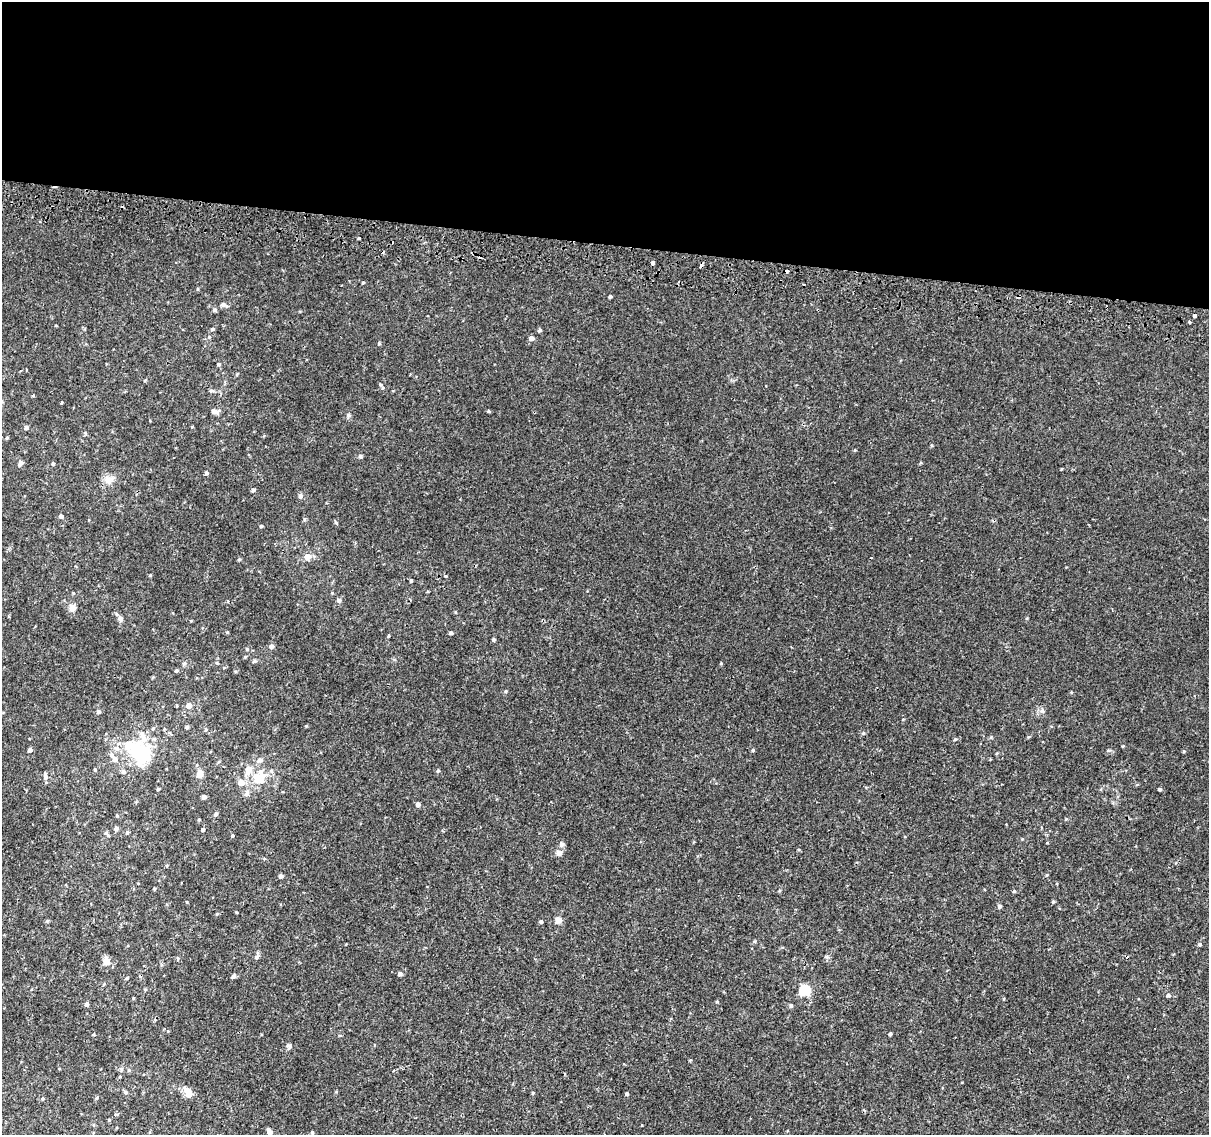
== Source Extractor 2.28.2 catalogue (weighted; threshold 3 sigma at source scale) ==
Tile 3 of 4 x 4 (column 3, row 1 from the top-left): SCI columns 2417-3623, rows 3662-4794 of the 4842 x 5116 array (HDU 1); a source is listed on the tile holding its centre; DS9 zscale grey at full resolution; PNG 1211 x 1137 px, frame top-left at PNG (2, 2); no overlay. Shown black and unused: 21% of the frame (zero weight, under 2 of 3 exposures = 2% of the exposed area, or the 3 px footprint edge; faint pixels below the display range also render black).
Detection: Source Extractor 2.28.2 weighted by HDU 2 'WHT'; one run over the whole footprint, this tile lists its part. Background 0.00508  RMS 0.0022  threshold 0.0101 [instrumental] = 3 sigma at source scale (4.5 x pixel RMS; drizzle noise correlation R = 1.50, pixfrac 1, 0.0396/0.0396 arcsec/px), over >= 5 px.
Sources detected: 127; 1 inside a brighter object's white glare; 5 cosmic-ray / hot-pixel residue — not listed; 6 inside a brighter listed object's ellipse — not listed separately; the other 115 listed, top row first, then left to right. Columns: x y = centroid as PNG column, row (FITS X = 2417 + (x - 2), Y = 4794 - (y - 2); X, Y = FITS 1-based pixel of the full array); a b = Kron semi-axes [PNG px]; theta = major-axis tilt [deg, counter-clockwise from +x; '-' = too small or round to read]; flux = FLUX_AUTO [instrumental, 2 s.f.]
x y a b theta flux
359 238 3 3 - 0.51
653 262 4 4 - 1.9
701 265 4 3 - 1.6
363 283 4 3 - 0.19
610 296 4 3 - 0.38
224 305 10 5 -22 0.7
215 310 5 5 - 0.39
1195 315 4 3 - 1.4
1190 322 3 3 - 0.49
213 329 5 3 - 0.26
540 330 5 4 - 0.4
209 337 4 4 - 0.2
531 338 5 4 - 1.2
379 344 5 3 - 0.21
218 364 4 4 - 0.32
145 380 4 3 - 0.19
380 384 7 4 -59 0.36
211 391 8 4 -8 0.35
215 411 10 5 1 0.87
488 411 3 3 - 0.42
348 415 7 5 -16 0.37
26 428 5 4 - 0.61
7 438 4 4 - 0.31
360 456 5 5 - 0.38
20 463 7 5 71 0.57
53 464 4 4 - 0.3
206 473 4 4 - 0.45
108 479 13 10 -10 1.6
253 490 5 4 - 0.44
301 496 6 6 - 0.54
61 516 5 4 - 0.61
261 526 4 3 - 0.27
308 556 7 6 - 1.7
239 559 4 4 - 0.24
411 581 4 3 - 0.29
73 593 5 3 - 0.18
339 600 5 5 - 0.66
72 608 9 9 - 1.2
455 612 5 3 - 0.17
120 618 8 6 -58 0.88
451 633 4 3 - 0.46
388 636 5 3 - 0.24
493 639 4 4 - 0.33
271 646 5 5 - 0.71
254 661 6 4 23 0.34
721 663 4 3 - 0.17
176 671 4 3 - 0.32
506 691 4 4 - 0.25
189 706 5 5 - 1.5
98 712 5 5 - 0.39
306 726 4 3 - 0.19
187 727 5 4 - 0.28
206 729 5 3 - 0.23
955 739 4 4 - 0.24
117 748 6 5 - 0.63
30 750 4 4 - 0.67
753 750 5 4 - 0.26
1184 751 4 4 - 0.24
141 755 28 18 59 11
114 759 8 7 - 0.88
260 760 8 7 - 0.84
95 770 5 4 - 0.26
271 771 6 4 -89 0.35
438 771 5 4 - 0.28
200 773 8 7 - 1.4
45 776 9 5 -81 0.74
257 778 17 13 -53 4
241 783 6 5 - 2.3
158 789 4 4 - 0.23
1159 789 4 3 - 0.3
247 793 9 6 62 0.72
204 797 4 4 - 0.8
418 804 5 4 - 0.69
216 814 5 4 - 0.41
117 815 4 4 - 0.2
199 819 4 3 - 0.19
1066 819 4 4 - 0.18
116 828 5 5 - 0.63
203 830 4 3 - 0.47
127 832 5 4 - 0.35
108 835 12 3 -51 0.37
232 836 4 4 - 0.29
561 844 7 5 56 0.5
559 852 9 7 -1 0.77
1047 875 5 3 - 0.21
281 876 4 4 - 0.6
154 889 5 3 - 0.22
1014 891 5 3 - 0.2
1053 902 4 4 - 0.26
999 906 5 4 - 0.49
217 914 5 3 - 0.2
558 920 9 8 - 0.87
47 921 5 4 - 0.25
541 922 4 4 - 0.35
1200 944 5 5 - 0.33
257 957 6 5 - 0.44
106 961 13 8 -87 1.3
400 974 4 4 - 0.75
233 976 5 4 - 0.59
127 978 4 4 - 0.26
805 990 6 5 - 16
1169 996 4 3 - 0.79
717 1002 5 3 - 0.2
86 1004 5 4 - 0.63
791 1005 6 4 79 0.36
890 1034 3 3 - 0.36
289 1046 8 5 -18 0.45
121 1069 6 4 -48 0.38
125 1092 6 4 -17 0.36
533 1093 4 3 - 0.24
189 1094 6 5 - 2.1
627 1094 4 4 - 0.31
97 1098 5 3 - 0.24
269 1132 6 4 -54 1.2
312 1132 4 4 - 0.25
Overlapping masked pixels (flux is a lower limit): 2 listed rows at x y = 701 265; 1195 315
Unlisted compact peaks at least as high as the median listed source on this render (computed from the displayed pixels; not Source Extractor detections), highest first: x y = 863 733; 1123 746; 150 575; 247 649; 991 737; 336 523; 1042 711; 1022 839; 755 941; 236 912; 855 450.